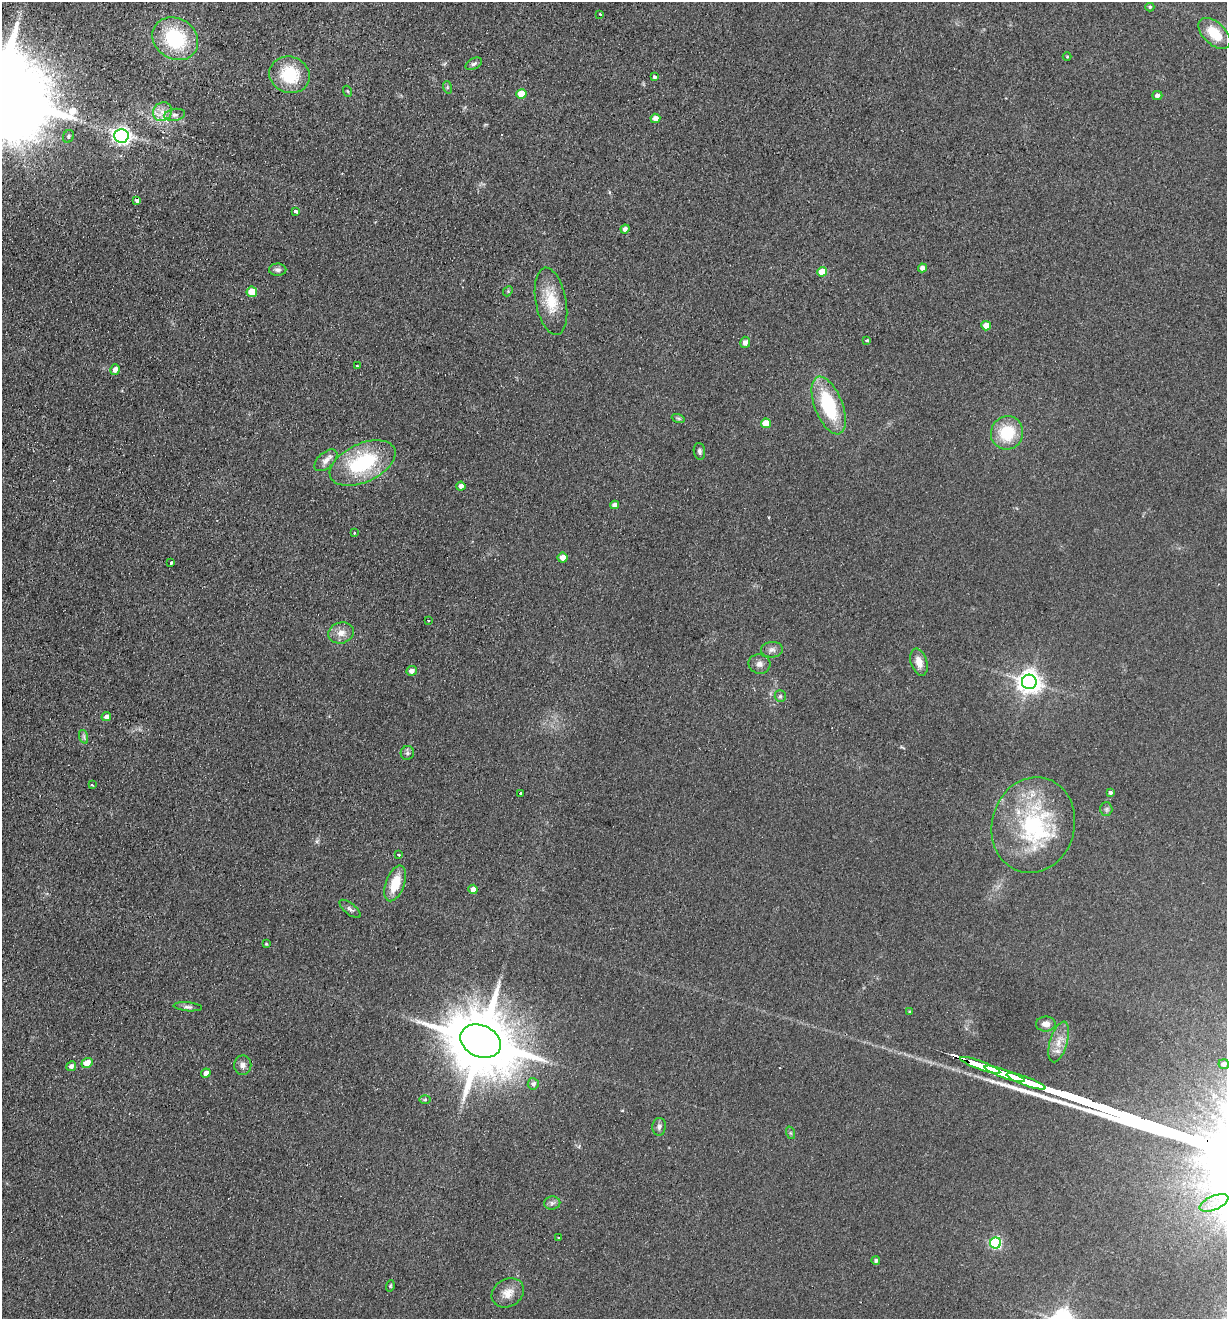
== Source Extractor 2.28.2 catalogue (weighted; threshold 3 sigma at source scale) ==
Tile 11 of 4 x 4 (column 3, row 3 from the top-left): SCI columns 2764-3988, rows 1339-2655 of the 5401 x 5311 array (HDU 1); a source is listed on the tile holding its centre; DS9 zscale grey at full resolution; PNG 1229 x 1321 px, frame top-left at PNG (2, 2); each listed source drawn as its Kron ellipse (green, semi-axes under 4 px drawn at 4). Shown black and unused: <1% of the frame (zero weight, under 2 of 3 exposures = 3% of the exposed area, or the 3 px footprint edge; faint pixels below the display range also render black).
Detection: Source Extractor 2.28.2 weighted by HDU 2 'WHT'; one run over the whole footprint, this tile lists its part. Background 0.121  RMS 0.011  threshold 0.0499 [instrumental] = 3 sigma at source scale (4.5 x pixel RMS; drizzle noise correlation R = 1.50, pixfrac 1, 0.05/0.05 arcsec/px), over >= 5 px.
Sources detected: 93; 2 cosmic-ray / hot-pixel residue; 1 long thin detection or spike segment (spike, bleed or trail) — neither listed nor drawn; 2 inside a brighter listed object's ellipse — not listed separately; the other 88 listed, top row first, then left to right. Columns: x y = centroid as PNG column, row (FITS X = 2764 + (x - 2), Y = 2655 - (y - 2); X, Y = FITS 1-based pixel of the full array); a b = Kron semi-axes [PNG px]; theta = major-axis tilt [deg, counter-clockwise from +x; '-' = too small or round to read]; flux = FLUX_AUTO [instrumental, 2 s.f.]
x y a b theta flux
1150 7 4 4 - 1.7
600 14 3 2 - 1.3
1214 33 19 11 -43 29
175 39 24 20 -33 80
1067 56 4 3 - 0.86
474 64 9 5 26 2.8
290 75 20 18 -20 49
654 77 4 3 - 3.8
447 87 6 4 -73 1.6
347 91 5 3 - 1.1
521 94 5 5 - 25
1157 95 5 4 - 4
162 112 10 9 - 8.8
175 115 10 6 10 4
655 118 5 4 - 8.1
68 136 6 5 - 2.3
121 136 7 6 - 400
137 201 4 4 - 6.1
296 211 3 3 - 6.7
625 229 4 4 - 4.6
922 268 4 4 - 5
278 270 9 6 -1 3.4
822 272 5 4 - 20
508 291 5 4 - 1.4
252 292 5 5 - 21
551 301 34 15 -79 32
986 326 5 5 - 18
867 340 4 3 - 1.1
745 342 6 5 - 5.1
357 366 3 2 - 0.93
115 370 5 5 - 5.6
829 405 30 14 -69 72
678 418 7 4 -18 1.9
766 423 5 5 - 23
1007 433 17 16 - 40
699 451 8 5 -82 2.9
326 460 14 8 42 7.3
363 463 35 19 25 89
461 486 4 4 - 5.4
615 505 4 4 - 5.8
354 533 3 2 - 1.2
563 558 5 5 - 8.5
171 563 3 3 - 4.8
428 621 3 3 - 1.2
341 633 13 10 17 9.4
772 650 11 8 3 4.7
919 662 14 8 -73 11
759 664 11 9 -12 5.6
412 671 5 4 - 5.7
1029 682 7 7 - 910
780 696 6 5 - 2
106 716 5 4 - 3.6
84 737 7 4 -72 2.3
407 753 7 6 - 2.5
92 785 3 3 - 1.6
521 793 3 3 - 2.9
1110 793 4 3 - 2.4
1106 809 6 6 - 2.4
1033 825 48 41 75 130
399 855 3 3 - 2.2
395 883 19 9 70 27
473 889 5 4 - 6.5
350 909 13 5 -39 3.5
266 944 3 3 - 0.95
188 1007 14 4 -5 3.4
910 1012 4 3 - 1.4
1046 1024 10 7 1 7.7
481 1041 21 15 -24 11000
1059 1042 21 8 74 13
87 1063 6 5 - 14
1224 1064 5 5 - 5.8
243 1065 10 8 90 5.2
980 1065 21 3 -20 5500
71 1066 5 4 - 4.1
206 1073 5 4 - 6.7
1005 1074 21 3 -19 5700
1026 1081 21 3 -20 5700
533 1084 5 5 - 3.8
425 1100 5 3 - 1.2
659 1127 9 6 86 3.6
791 1133 6 4 -71 1.5
552 1203 8 6 2 3.4
1214 1203 15 7 23 11
559 1238 3 2 - 0.89
995 1243 5 5 - 140
876 1261 4 4 - 2.2
390 1286 6 4 72 1.4
508 1293 17 13 32 12
Overlapping masked pixels (flux is a lower limit): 1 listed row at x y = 980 1065